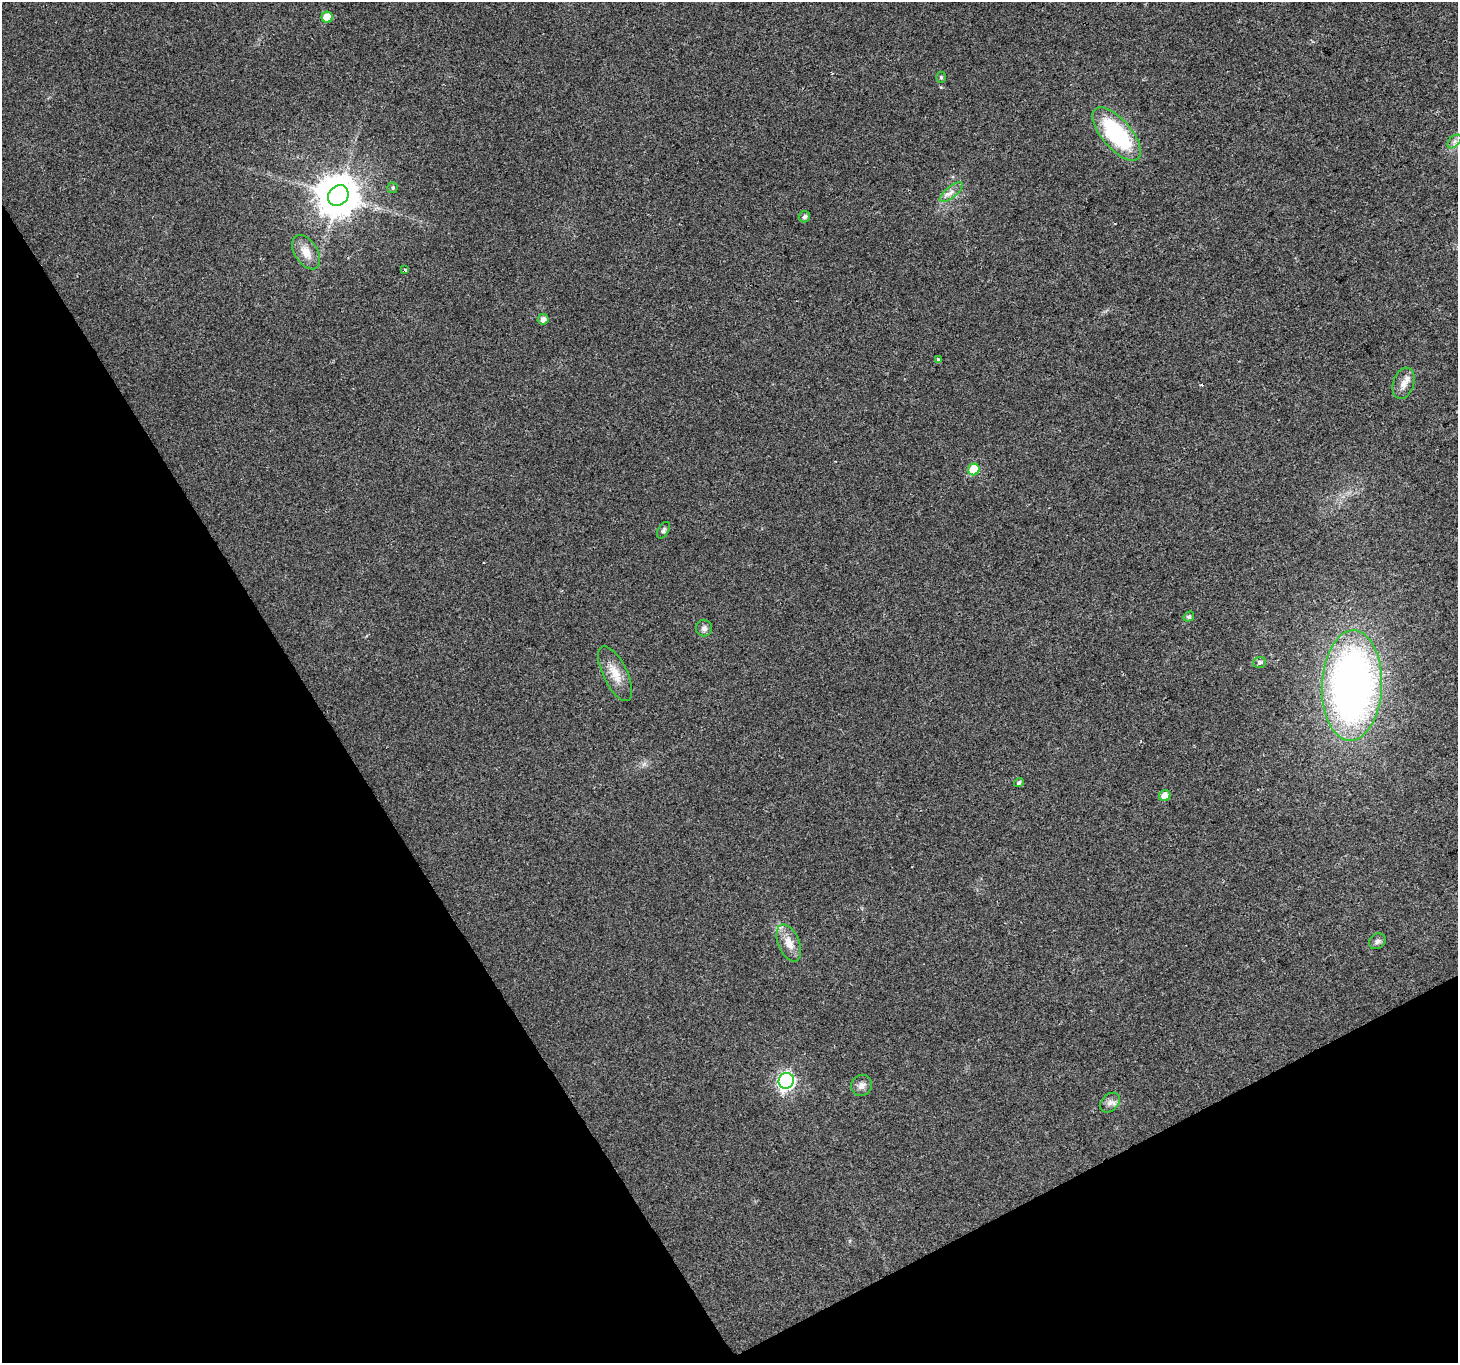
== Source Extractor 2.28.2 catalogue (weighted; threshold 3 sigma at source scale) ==
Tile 14 of 4 x 4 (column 2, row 4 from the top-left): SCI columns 1460-2915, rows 169-1529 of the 5826 x 5719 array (HDU 1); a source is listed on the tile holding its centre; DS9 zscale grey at full resolution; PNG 1460 x 1365 px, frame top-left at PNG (2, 2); each listed source drawn as its Kron ellipse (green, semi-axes under 4 px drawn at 4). Shown black and unused: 29% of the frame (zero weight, under 2 of 3 exposures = <1% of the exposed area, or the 3 px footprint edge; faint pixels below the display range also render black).
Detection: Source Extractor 2.28.2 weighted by HDU 2 'WHT'; one run over the whole footprint, this tile lists its part. Background 0.0247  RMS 0.0056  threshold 0.025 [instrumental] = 3 sigma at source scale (4.5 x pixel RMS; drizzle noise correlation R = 1.50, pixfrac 1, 0.0396/0.0396 arcsec/px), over >= 5 px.
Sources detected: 28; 1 inside a brighter object's white glare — neither listed nor drawn; the other 27 listed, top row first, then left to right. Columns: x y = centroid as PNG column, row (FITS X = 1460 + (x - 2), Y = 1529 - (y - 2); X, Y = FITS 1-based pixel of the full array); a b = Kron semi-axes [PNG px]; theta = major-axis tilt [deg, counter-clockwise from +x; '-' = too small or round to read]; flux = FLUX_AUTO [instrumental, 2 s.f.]
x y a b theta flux
327 17 5 5 - 13
941 77 5 4 - 0.96
1117 134 33 14 -49 57
1454 141 8 5 45 1.8
393 188 5 5 - 0.97
951 192 14 5 39 3.2
338 196 11 9 48 1500
804 217 6 5 - 1.8
306 252 19 11 -58 7.8
405 270 3 3 - 1
543 319 5 5 - 2.6
938 360 3 3 - 1.9
1404 383 16 10 72 4.7
974 469 6 5 - 26
663 530 9 5 59 1.2
1189 617 5 4 - 1
704 628 8 8 - 2.1
1259 662 6 5 - 1.5
615 674 30 12 -64 9.1
1352 685 55 30 87 320
1019 783 5 4 - 1.2
1165 796 6 5 - 5.2
1377 941 9 7 37 1.9
789 943 20 10 -68 7.5
786 1081 8 7 - 150
861 1085 11 10 - 3.4
1110 1103 11 8 46 2.9